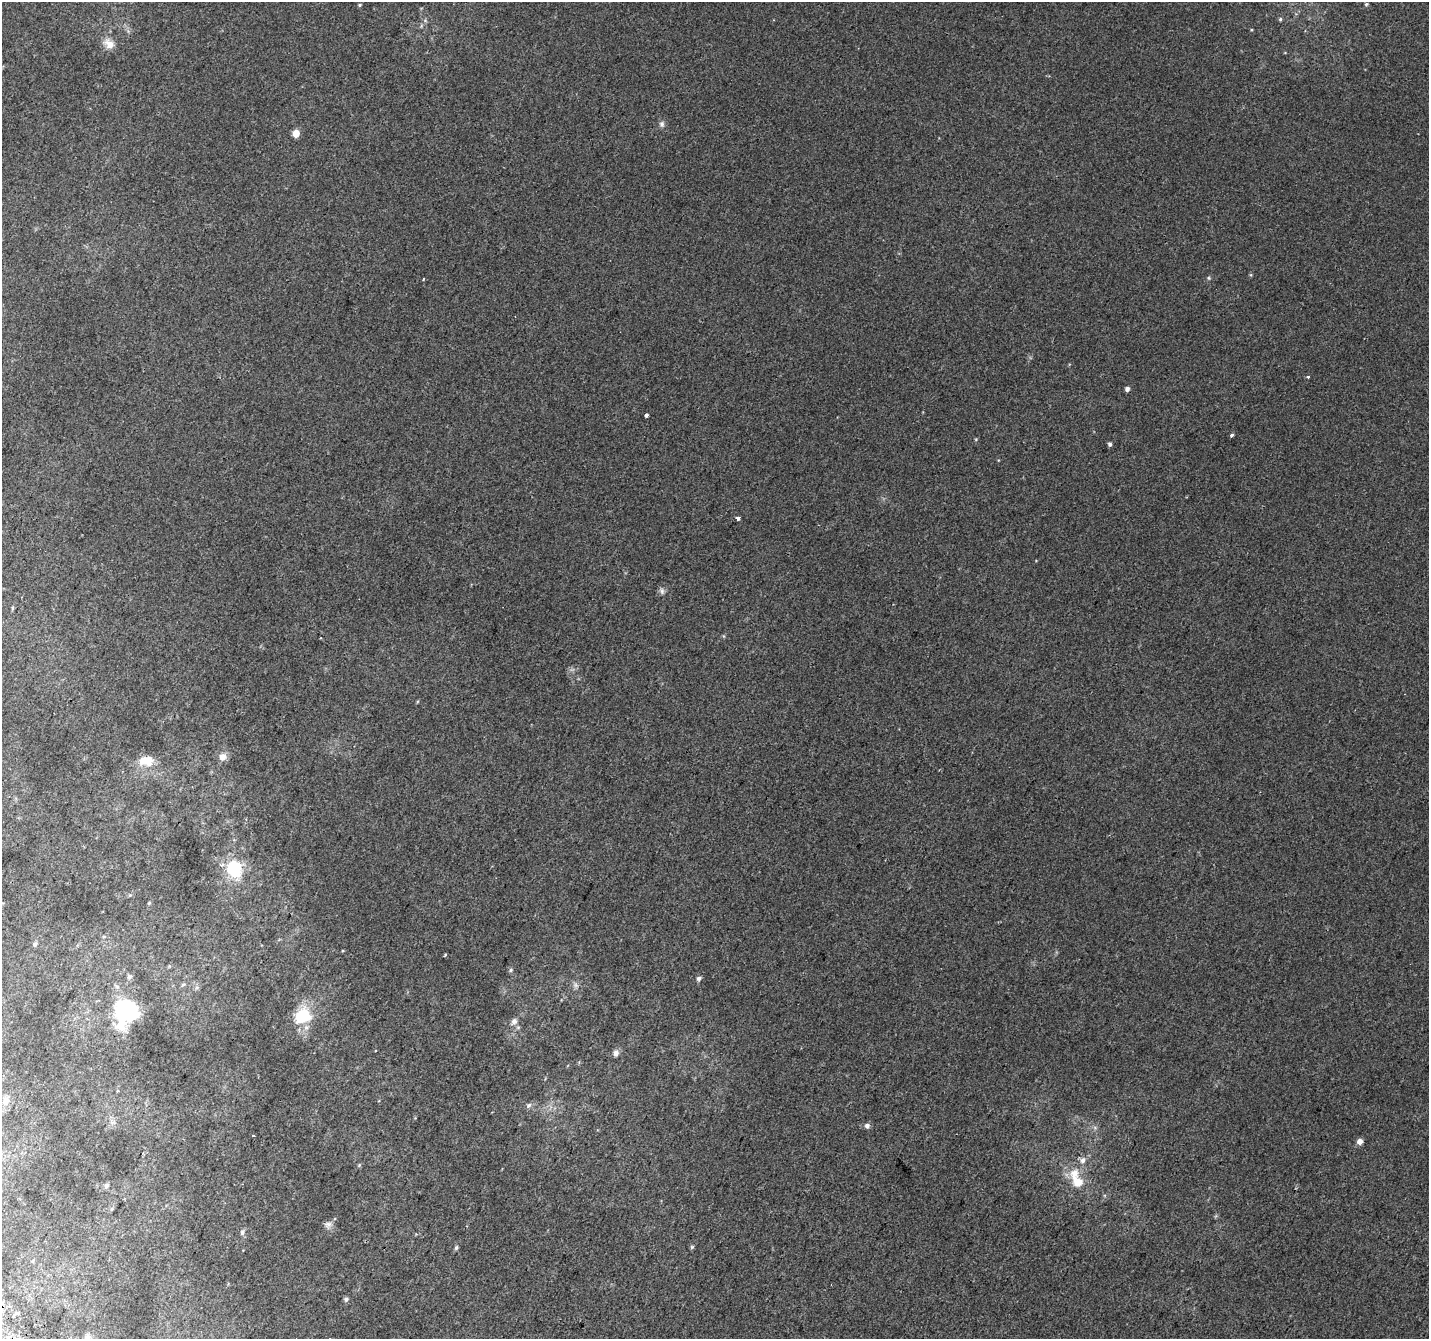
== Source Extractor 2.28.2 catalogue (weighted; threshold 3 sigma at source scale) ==
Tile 7 of 4 x 4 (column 3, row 2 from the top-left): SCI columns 2883-4309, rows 2982-4318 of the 5756 x 5897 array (HDU 1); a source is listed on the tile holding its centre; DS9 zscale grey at full resolution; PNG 1431 x 1341 px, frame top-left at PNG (2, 2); no overlay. Shown black and unused: <1% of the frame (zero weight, under 2 of 3 exposures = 2% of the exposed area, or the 3 px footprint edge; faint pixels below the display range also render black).
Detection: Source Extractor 2.28.2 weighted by HDU 2 'WHT'; one run over the whole footprint, this tile lists its part. Background 0.00306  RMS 0.0037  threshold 0.0169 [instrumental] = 3 sigma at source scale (4.5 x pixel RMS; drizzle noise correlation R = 1.50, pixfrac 1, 0.0396/0.0396 arcsec/px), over >= 5 px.
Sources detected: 52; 1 cosmic-ray / hot-pixel residue — not listed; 2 inside a brighter listed object's ellipse — not listed separately; the other 49 listed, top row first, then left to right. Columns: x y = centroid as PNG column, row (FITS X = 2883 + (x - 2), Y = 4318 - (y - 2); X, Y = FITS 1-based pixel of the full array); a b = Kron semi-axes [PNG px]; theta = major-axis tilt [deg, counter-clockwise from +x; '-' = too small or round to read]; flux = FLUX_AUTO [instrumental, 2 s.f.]
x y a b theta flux
1366 4 5 4 - 0.57
359 5 4 4 - 0.39
1280 19 5 4 - 0.56
425 20 6 6 - 0.66
109 44 14 10 -47 3.6
662 124 9 7 -89 1.3
296 133 5 5 - 7.4
1209 278 5 5 - 0.48
1308 377 3 3 - 0.86
1127 389 4 4 - 1.3
646 415 4 3 - 0.71
1232 435 4 3 - 1
1110 444 5 4 - 0.77
738 518 4 4 - 5.2
662 591 10 6 -64 1.2
12 608 6 4 90 0.49
222 757 8 7 - 2.9
146 761 21 13 -1 6.4
234 869 16 14 -61 18
130 895 5 5 - 0.47
149 903 6 3 45 0.42
35 944 5 5 - 1.1
445 955 4 2 - 0.37
511 970 6 5 - 0.58
129 977 7 7 - 0.97
699 978 6 5 - 1.1
183 984 6 4 3 0.58
575 985 9 6 -42 1.3
197 987 7 4 19 0.66
126 1011 27 21 71 33
303 1015 18 16 39 15
514 1021 8 8 - 1.6
616 1053 8 6 81 1.6
118 1091 4 3 - 0.37
6 1101 14 9 64 3.5
529 1105 8 6 34 1.1
867 1126 5 5 - 1.6
1360 1141 6 5 - 2.2
1083 1160 8 7 - 1.7
359 1165 5 4 - 0.44
1077 1181 21 16 -42 7.7
106 1185 6 5 - 1
328 1225 11 8 57 1.6
242 1232 7 6 - 1.1
692 1247 6 4 45 0.51
456 1248 6 4 74 0.65
346 1299 6 6 - 0.81
18 1313 3 3 - 3.8
88 1337 9 7 -65 1.5
Isophote crosses this tile's border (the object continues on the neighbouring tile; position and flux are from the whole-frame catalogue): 1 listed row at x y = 88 1337